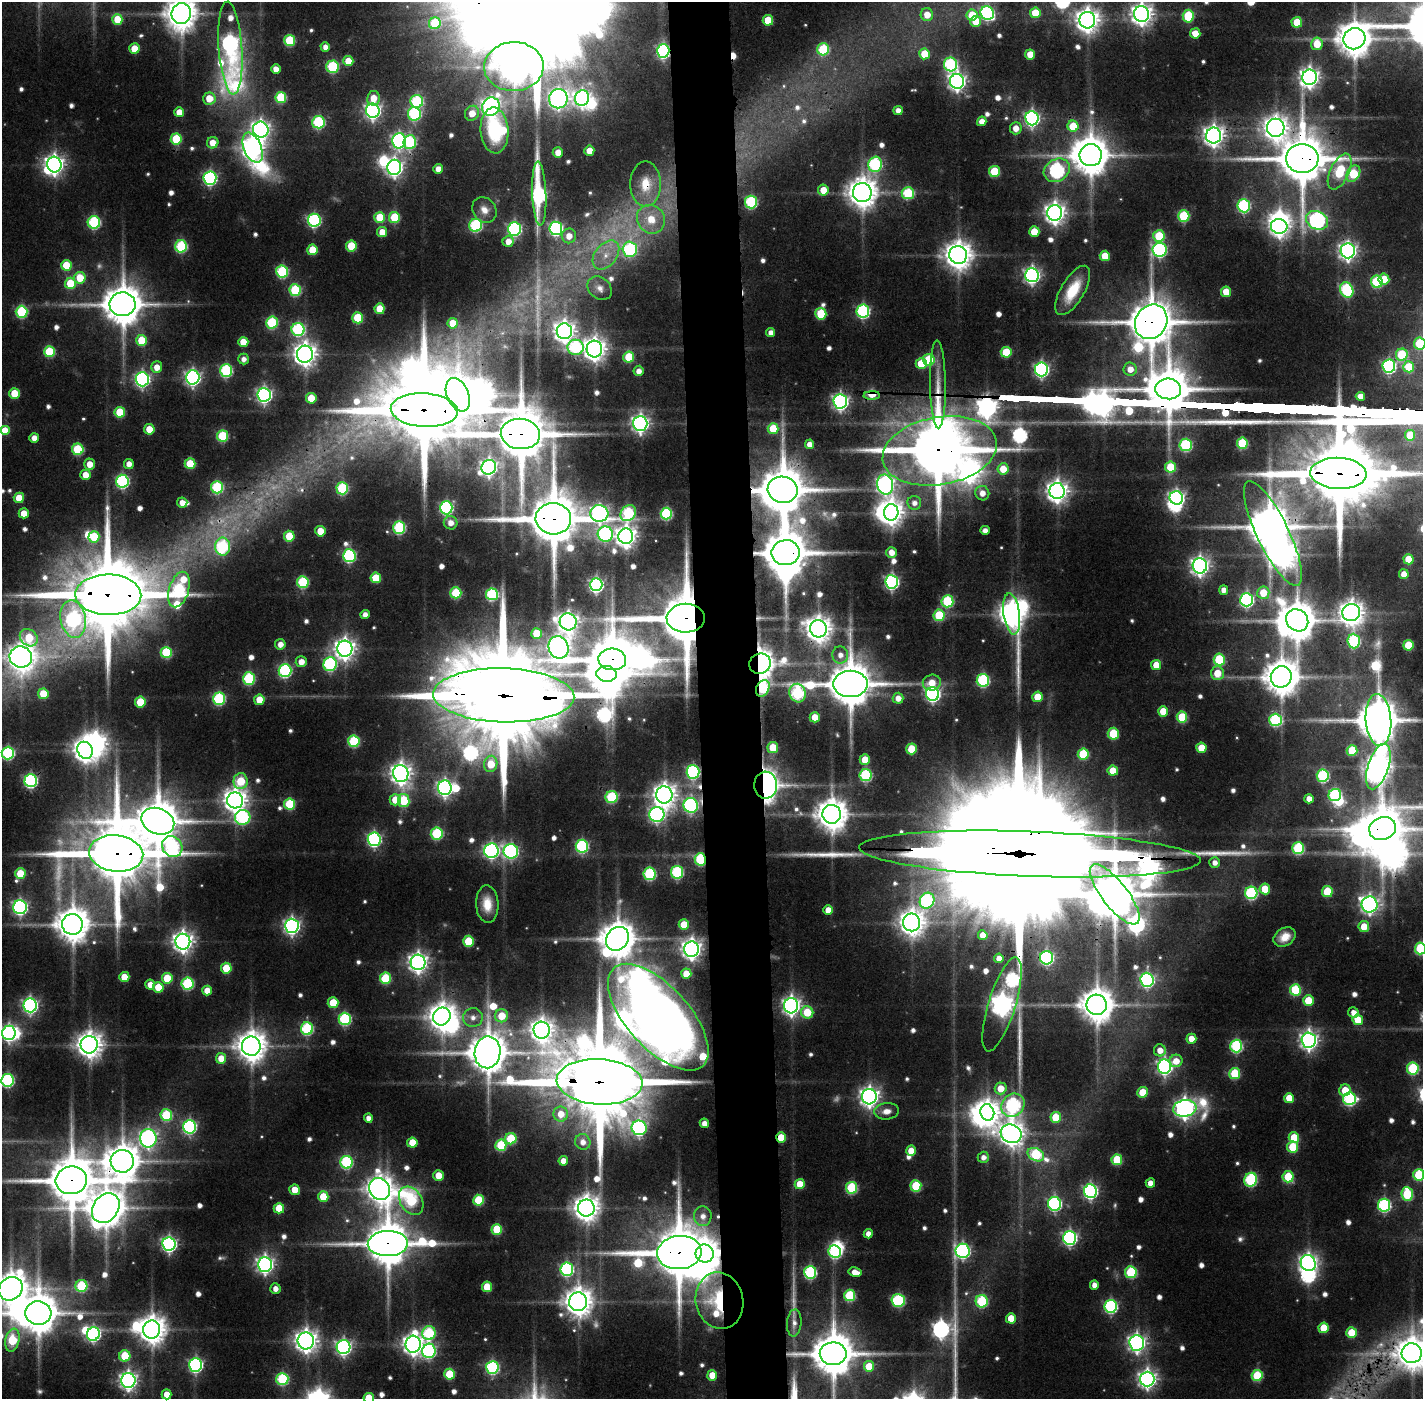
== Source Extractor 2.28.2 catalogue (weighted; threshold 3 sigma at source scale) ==
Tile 5 of 3 x 3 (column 2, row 2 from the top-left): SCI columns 1423-2843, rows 1429-2825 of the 4267 x 4256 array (HDU 1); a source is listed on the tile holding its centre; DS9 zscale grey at full resolution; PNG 1425 x 1401 px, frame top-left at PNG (2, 2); each listed source drawn as its Kron ellipse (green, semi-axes under 4 px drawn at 4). Shown black and unused: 4% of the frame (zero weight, under 3 of 4 exposures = <1% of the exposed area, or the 3 px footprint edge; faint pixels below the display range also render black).
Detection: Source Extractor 2.28.2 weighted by HDU 2 'WHT'; one run over the whole footprint, this tile lists its part. Background 0.0883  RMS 0.0079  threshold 0.0356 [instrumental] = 3 sigma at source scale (4.5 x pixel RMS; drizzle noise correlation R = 1.50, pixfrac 1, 0.05/0.05 arcsec/px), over >= 5 px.
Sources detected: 707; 17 too faint to see at this stretch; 32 inside a brighter object's white glare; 3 cosmic-ray / hot-pixel residue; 3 long thin detections or spike segments (spike, bleed or trail) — neither listed nor drawn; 9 inside a brighter listed object's ellipse — not listed separately; of the other 643, all 500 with FLUX_AUTO >= 5.54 (the completeness limit of this list) listed and drawn (143 fainter detections not listed), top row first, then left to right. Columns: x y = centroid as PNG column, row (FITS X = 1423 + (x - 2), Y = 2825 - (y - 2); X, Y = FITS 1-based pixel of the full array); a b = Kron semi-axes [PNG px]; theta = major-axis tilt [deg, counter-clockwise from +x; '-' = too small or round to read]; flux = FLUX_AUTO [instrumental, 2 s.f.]
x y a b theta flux
181 13 10 9 - 1700
987 13 7 6 - 160
1035 13 5 5 - 25
1141 14 8 7 - 680
927 15 6 6 - 13
972 15 5 5 - 26
1188 16 6 5 - 53
117 19 5 5 - 21
768 20 5 5 - 28
1087 20 8 8 - 880
976 21 5 5 - 19
1297 22 5 5 - 29
435 23 6 6 - 42
1195 33 5 5 - 14
1354 39 11 10 - 2100
290 40 5 5 - 57
1317 44 6 5 - 23
325 47 5 4 - 6.6
230 48 46 11 -86 320
134 49 5 5 - 18
823 49 6 6 - 62
663 51 6 6 - 200
924 54 5 5 - 29
1030 54 5 5 - 17
348 61 5 5 - 17
950 64 7 6 - 130
332 67 6 6 - 87
514 67 30 24 2 1800
276 69 5 5 - 9.7
1309 77 8 7 - 540
957 81 7 7 - 420
281 97 5 5 - 58
209 98 6 6 - 17
373 98 7 6 - 13
582 98 8 7 - 330
558 99 10 9 - 500
417 101 6 6 - 95
491 107 9 8 - 440
898 110 4 4 - 6.1
373 111 7 7 - 340
179 112 5 5 - 12
472 113 8 7 - 14
414 114 6 6 - 120
1032 118 7 6 - 260
982 121 5 4 - 8.6
318 122 6 6 - 100
1073 126 5 5 - 27
1016 128 6 6 - 9.7
1276 128 9 9 - 870
261 130 8 7 - 450
494 130 23 14 -86 65
1214 136 8 7 - 620
176 139 5 5 - 47
399 141 8 7 - 260
410 142 7 6 - 92
213 143 6 5 - 13
253 148 16 9 -68 720
589 151 5 5 - 12
558 152 5 5 - 11
1091 155 11 11 - 2600
1302 158 16 14 -4 4800
875 164 7 6 - 130
54 165 8 7 - 530
394 167 7 7 - 380
438 169 5 5 - 7.9
1057 170 13 11 30 220
994 171 5 5 - 42
1340 172 19 9 65 65
1353 174 9 6 60 53
210 178 7 6 - 190
646 184 22 15 -90 25
823 190 5 5 - 15
862 192 9 9 - 1500
908 193 6 6 - 67
539 194 32 7 -88 190
751 202 6 6 - 110
1244 206 6 6 - 130
484 210 13 11 -53 8.7
1055 213 8 7 - 620
1184 216 6 5 - 69
380 217 5 5 - 33
394 217 5 5 - 45
651 219 15 13 -51 21
314 220 6 6 - 160
1317 220 11 9 -25 270
94 222 6 6 - 110
475 225 6 6 - 110
1279 226 8 7 - 490
556 228 7 6 - 190
514 229 7 6 - 180
382 232 5 5 - 14
1034 232 5 5 - 19
569 236 7 7 - 11
1159 236 6 5 - 48
508 241 6 5 - 9.2
181 246 6 6 - 92
351 246 5 5 - 34
630 249 7 7 - 120
312 250 5 5 - 25
1160 250 7 7 - 190
1348 251 7 7 - 430
606 255 16 11 51 15
958 255 9 9 - 1300
1105 256 5 5 - 22
66 265 5 5 - 30
282 272 6 6 - 88
1032 275 7 7 - 330
80 278 6 5 - 25
1384 279 5 5 - 25
1377 282 6 6 - 69
70 283 5 5 - 35
600 288 13 10 -43 7
295 290 6 6 - 75
1073 290 28 11 59 31
1347 290 8 6 -66 130
1226 292 5 5 - 19
123 304 13 12 - 2900
380 309 5 5 - 23
863 311 6 6 - 160
22 312 6 6 - 85
821 314 6 5 - 50
358 318 5 5 - 44
1151 322 18 15 57 4400
272 323 6 6 - 78
453 323 5 5 - 18
298 329 6 6 - 130
564 331 8 7 - 700
771 332 4 4 - 5.8
141 340 5 5 - 30
243 342 5 5 - 20
1420 343 6 6 - 54
575 347 8 7 - 99
594 349 8 7 - 820
49 352 5 5 - 58
1006 352 5 5 - 38
305 354 8 8 - 830
1402 355 6 6 - 50
629 357 5 5 - 38
244 359 5 5 - 5.5
929 360 6 5 - 53
921 363 5 5 - 30
1389 366 6 6 - 180
157 367 6 5 - 11
1409 367 5 5 - 35
1041 369 7 6 - 250
1130 369 7 6 - 10
226 370 6 6 - 110
638 371 5 5 - 6.5
193 377 7 6 - 300
142 379 7 6 - 260
938 384 44 8 -89 18
1168 389 13 10 -5 3900
14 393 5 5 - 26
264 395 7 6 - 280
458 395 17 11 -67 2300
872 395 8 4 1 15
1360 396 4 4 - 9.1
311 398 5 5 - 24
840 401 7 7 - 330
424 410 33 17 -3 15000
120 412 5 5 - 36
640 423 7 7 - 400
149 429 5 5 - 19
773 429 5 5 - 27
5 431 5 5 - 25
520 434 19 15 -6 6800
1410 435 5 5 - 29
222 436 5 5 - 63
34 438 5 4 - 8.3
1242 443 5 5 - 59
810 444 4 4 - 8.2
1186 445 6 6 - 110
78 449 6 5 - 61
940 451 58 34 10 11000
90 464 5 5 - 11
129 464 5 5 - 7.2
190 464 5 5 - 37
489 467 7 7 - 360
1171 467 5 5 - 35
1003 469 5 5 - 18
1338 473 28 15 -3 13000
85 475 5 5 - 12
122 481 6 6 - 160
885 484 10 8 -78 370
217 487 6 6 - 91
342 488 6 6 - 86
783 490 15 13 -11 5000
1057 491 8 7 - 690
982 493 7 7 - 8.3
19 498 5 5 - 22
1176 498 7 6 - 300
182 503 5 5 - 9.1
914 503 7 7 - 5.9
446 508 6 6 - 160
891 512 8 7 - 920
24 513 5 5 - 17
599 513 9 8 - 330
628 513 9 7 50 91
666 513 6 5 - 91
553 519 18 15 -4 6600
451 523 7 6 - 7.7
399 528 6 6 - 110
985 530 4 4 - 6.2
320 531 5 5 - 19
1273 533 58 16 -64 4900
605 534 7 7 - 150
289 536 5 5 - 34
626 536 8 7 - 680
94 537 6 5 - 33
223 546 9 7 -90 110
891 552 5 5 - 9.5
786 553 14 12 9 4500
349 556 6 6 - 150
1409 559 5 5 - 23
1200 566 7 7 - 470
1404 574 5 5 - 9.1
376 578 5 5 - 31
303 582 6 5 - 77
892 582 7 6 - 220
596 585 6 6 - 230
179 590 18 10 73 130
1224 590 5 4 - 6.6
456 593 5 5 - 55
1263 593 6 6 - 21
492 594 6 6 - 100
108 595 33 20 -1 14000
1246 600 6 6 - 200
947 601 6 6 - 80
1351 612 9 8 - 1000
365 614 4 4 - 6
1012 614 20 8 -82 1100
939 615 6 5 - 51
686 618 19 14 2 7500
73 619 19 12 -79 150
1297 620 11 10 - 2800
568 622 8 8 - 580
818 629 9 8 - 1100
537 633 5 5 - 26
29 638 10 8 -41 37
1354 641 7 6 - 110
280 644 5 5 - 7.8
1408 645 5 5 - 32
559 647 11 10 - 670
345 649 8 7 - 660
166 652 5 5 - 63
840 655 8 8 - 6.7
21 657 11 10 - 1300
612 659 14 10 -4 4800
1219 660 6 5 - 63
301 662 5 5 - 9.4
330 664 7 6 - 140
760 664 11 10 - 1100
1156 665 5 5 - 16
285 671 6 6 - 140
1217 673 7 6 - 17
607 674 10 8 -5 2700
1281 677 11 10 - 2300
249 678 6 6 - 90
983 680 6 6 - 110
932 683 9 8 - 12
850 684 17 13 1 4200
763 688 9 6 62 68
798 693 9 8 - 120
43 694 5 5 - 27
933 694 7 6 - 260
504 695 71 27 -1 37000
1037 697 5 5 - 23
898 698 5 5 - 8
219 699 6 6 - 100
259 700 5 5 - 16
140 702 5 5 - 37
1163 711 5 5 - 21
815 717 5 5 - 18
1182 717 5 5 - 46
1275 720 6 6 - 110
1378 720 26 13 -86 3700
1113 734 6 5 - 41
354 741 6 5 - 72
773 747 5 5 - 25
1201 748 5 5 - 23
911 749 5 5 - 34
85 750 9 7 -58 840
1352 750 5 5 - 40
8 753 6 6 - 130
1083 754 5 5 - 50
865 760 5 5 - 18
491 764 8 6 81 27
1378 766 24 10 71 1200
1113 771 5 5 - 21
693 772 6 6 - 160
401 774 8 7 - 680
866 775 6 6 - 100
1323 776 6 6 - 100
31 781 6 6 - 170
241 781 8 7 - 37
766 785 13 11 88 700
445 788 7 7 - 320
664 795 8 8 - 800
1335 795 6 6 - 110
612 797 6 6 - 77
1309 799 5 4 - 7.9
235 800 8 8 - 880
395 800 6 5 - 16
404 800 6 5 - 51
290 804 6 5 - 52
691 805 7 7 - 180
832 814 9 9 - 1800
657 815 7 7 - 260
243 817 7 7 - 120
158 821 17 12 -23 3900
1382 829 13 11 22 3400
437 833 6 6 - 78
374 839 7 6 - 210
582 846 6 6 - 130
172 847 11 9 -51 140
1298 848 6 6 - 84
491 851 7 7 - 240
511 851 7 7 - 190
116 853 27 18 -7 11000
1030 854 171 22 -2 120000
700 859 6 5 - 79
1215 862 5 5 - 5.7
677 872 6 6 - 110
20 874 5 5 - 34
650 874 6 6 - 110
1265 889 5 5 - 23
1327 891 5 5 - 40
1251 893 6 6 - 130
1115 894 37 13 -52 4800
927 901 8 7 - 130
487 904 18 11 -87 16
1370 905 8 8 - 430
20 907 7 6 - 230
828 910 5 5 - 11
912 922 9 8 - 1100
72 924 10 10 - 2200
684 925 5 5 - 25
292 926 7 7 - 340
1364 927 5 5 - 19
983 935 5 5 - 10
1285 937 12 8 30 11
617 939 13 10 53 2300
468 941 5 5 - 43
183 942 8 7 - 650
1420 948 6 5 - 78
692 949 8 7 - 590
999 958 4 4 - 7.6
1046 958 6 6 - 170
418 962 7 7 - 530
226 968 5 5 - 31
686 974 5 5 - 17
124 977 5 5 - 21
167 978 5 5 - 34
385 978 5 5 - 54
1147 980 7 6 - 230
187 984 6 6 - 86
150 985 5 5 - 8.7
158 987 5 5 - 24
207 990 5 5 - 14
1295 990 6 5 - 65
1308 1001 5 5 - 28
333 1003 5 5 - 31
1002 1004 49 13 73 970
30 1005 7 6 - 270
1097 1005 10 10 - 2100
791 1006 7 7 - 460
807 1012 6 6 - 30
1353 1013 5 5 - 7.5
442 1016 9 8 - 1200
501 1016 6 6 - 21
658 1017 66 31 -48 1100
473 1018 10 9 - 7.2
345 1019 6 6 - 110
1358 1020 5 5 - 25
307 1029 6 6 - 110
542 1030 8 8 - 810
9 1033 7 6 - 300
1191 1039 5 5 - 13
1309 1040 7 7 - 460
89 1045 9 8 - 1000
251 1046 9 9 - 1500
1236 1046 6 6 - 120
1160 1050 6 6 - 9.4
488 1052 16 13 81 3300
221 1058 5 5 - 15
1176 1061 6 6 - 12
1165 1067 7 6 - 310
1413 1068 6 6 - 76
1235 1073 5 5 - 51
7 1080 6 6 - 150
600 1082 43 22 -3 21000
1001 1088 6 6 - 15
1345 1090 6 5 - 20
1143 1092 5 5 - 31
869 1097 7 7 - 530
1289 1098 5 5 - 21
1350 1099 6 6 - 130
1013 1105 12 11 - 160
1185 1108 11 8 9 620
887 1111 12 8 6 8.2
987 1112 8 7 - 860
561 1114 7 7 - 13
166 1115 6 6 - 65
1056 1117 5 5 - 32
368 1118 4 4 - 6.1
704 1123 4 4 - 7
189 1127 7 6 - 180
639 1128 7 7 - 210
1011 1134 11 9 -22 1000
781 1137 5 4 - 24
148 1138 9 8 - 360
1294 1138 5 5 - 34
511 1139 5 5 - 48
583 1142 8 7 - 7.4
412 1143 5 5 - 23
501 1145 5 5 - 60
1293 1147 6 5 - 39
911 1151 5 5 - 15
1036 1155 9 6 -27 88
983 1157 6 5 - 6
1117 1160 5 5 - 46
122 1161 11 11 - 2300
563 1161 5 4 - 9.8
346 1162 6 6 - 110
438 1175 5 5 - 14
1419 1175 6 5 - 63
1288 1177 5 5 - 44
71 1180 15 14 - 4800
1251 1180 7 6 - 110
1150 1183 5 4 - 9.6
800 1184 5 5 - 23
916 1186 5 5 - 51
852 1188 6 5 - 76
379 1189 11 10 - 1200
295 1190 5 5 - 13
1090 1191 7 6 - 230
1407 1194 7 5 -85 68
323 1197 5 5 - 27
479 1200 5 5 - 49
411 1201 15 11 -58 80
1055 1204 7 6 - 180
1384 1205 6 6 - 150
106 1208 16 12 54 2400
279 1208 5 5 - 27
586 1208 8 8 - 1100
703 1216 10 9 - 7.7
497 1229 5 5 - 41
868 1234 4 4 - 7.4
1070 1238 7 6 - 230
388 1243 20 12 2 4100
169 1244 7 6 - 250
963 1251 7 7 - 230
835 1252 6 6 - 120
679 1253 22 16 7 6800
705 1254 9 9 - 1000
1308 1263 8 7 - 500
265 1264 7 7 - 400
567 1269 6 6 - 150
810 1272 6 6 - 120
855 1272 7 4 -12 11
1131 1272 6 6 - 71
1094 1285 5 4 - 7.3
81 1286 6 6 - 62
487 1287 5 5 - 27
11 1289 13 11 41 1800
275 1289 5 5 - 6.1
850 1295 5 5 - 64
898 1300 7 6 - 100
719 1301 28 23 -78 68
982 1301 6 6 - 79
578 1302 9 9 - 1400
1111 1306 6 6 - 160
38 1313 13 11 -4 3000
1011 1318 5 5 - 20
794 1323 13 7 85 5.8
1324 1328 5 5 - 29
152 1330 9 8 - 1400
429 1333 7 6 - 84
1351 1333 5 5 - 29
93 1334 7 6 - 210
12 1340 11 7 78 57
306 1341 8 8 - 750
1137 1343 7 7 - 380
413 1344 8 7 - 660
344 1347 7 7 - 290
429 1351 7 7 - 170
1412 1353 10 10 - 1400
833 1354 13 11 0 3900
125 1356 5 5 - 37
196 1365 6 6 - 210
869 1366 5 5 - 20
492 1367 6 6 - 140
449 1374 5 5 - 38
712 1375 5 5 - 18
1257 1376 5 5 - 59
282 1379 6 6 - 90
1147 1379 7 7 - 450
128 1380 7 7 - 430
167 1394 5 5 - 13
369 1398 5 5 - 32
Overlapping masked pixels (flux is a lower limit): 56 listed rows (the first 20) at x y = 663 51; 514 67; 1276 128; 1214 136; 1091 155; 1302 158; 646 184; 862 192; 1348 251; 1151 322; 938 384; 872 395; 424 410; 520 434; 940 451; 1338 473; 783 490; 553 519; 1273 533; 223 546
Isophote crosses this tile's border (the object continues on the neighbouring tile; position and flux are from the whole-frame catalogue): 16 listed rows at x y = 181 13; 1141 14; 230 48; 1420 343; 5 431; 21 657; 8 753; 1378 766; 1420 948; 9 1033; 7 1080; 1419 1175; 11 1289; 1412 1353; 833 1354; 369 1398